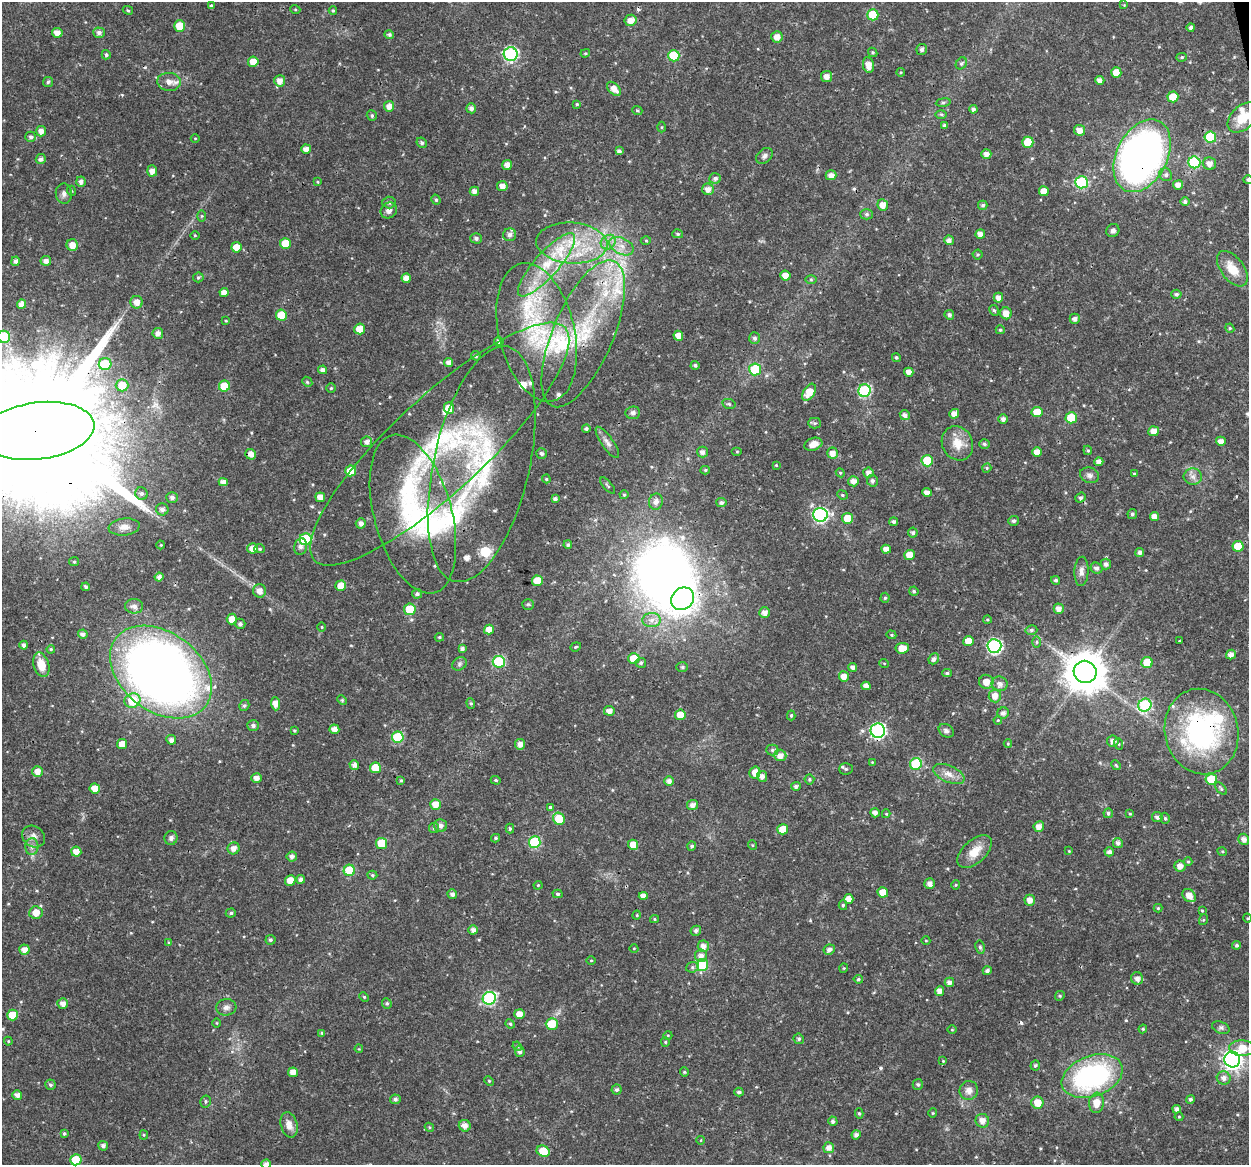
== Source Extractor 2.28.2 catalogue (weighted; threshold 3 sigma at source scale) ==
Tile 10 of 4 x 4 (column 2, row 3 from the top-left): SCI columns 1249-2495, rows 1202-2364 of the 4992 x 4776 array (HDU 1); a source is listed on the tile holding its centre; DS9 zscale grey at full resolution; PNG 1251 x 1167 px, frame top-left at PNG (2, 2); each listed source drawn as its Kron ellipse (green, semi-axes under 4 px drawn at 4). Shown black and unused: <1% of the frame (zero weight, under 3 of 4 exposures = <1% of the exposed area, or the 3 px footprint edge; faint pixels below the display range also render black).
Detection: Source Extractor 2.28.2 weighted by HDU 2 'WHT'; one run over the whole footprint, this tile lists its part. Background 0.0239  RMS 0.0019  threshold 0.00876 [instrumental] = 3 sigma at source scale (4.5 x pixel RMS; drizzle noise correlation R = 1.50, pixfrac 1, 0.0396/0.0396 arcsec/px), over >= 5 px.
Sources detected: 480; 4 inside a brighter object's white glare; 5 cosmic-ray / hot-pixel residue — neither listed nor drawn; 16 inside a brighter listed object's ellipse — not listed separately; the other 455 listed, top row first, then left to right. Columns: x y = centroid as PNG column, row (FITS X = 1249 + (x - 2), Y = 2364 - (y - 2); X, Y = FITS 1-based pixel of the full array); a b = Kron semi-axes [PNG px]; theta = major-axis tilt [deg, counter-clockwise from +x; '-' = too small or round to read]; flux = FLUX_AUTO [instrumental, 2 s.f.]
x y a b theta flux
1124 5 4 4 - 0.17
211 6 3 3 - 0.36
295 9 5 3 - 0.19
128 10 5 4 - 0.25
333 10 4 3 - 0.27
873 15 5 5 - 6.3
631 20 6 5 - 1.7
180 26 6 5 - 3.4
1191 27 4 4 - 0.52
57 33 5 5 - 1.4
99 33 5 5 - 0.7
389 35 5 4 - 0.42
777 37 6 5 - 1.4
922 49 5 5 - 0.57
873 52 5 4 - 0.25
585 53 5 4 - 0.24
511 54 7 7 - 30
106 55 4 4 - 0.38
674 56 6 5 - 7.1
1182 57 5 4 - 0.26
253 62 5 5 - 2.4
961 63 6 5 - 0.36
868 65 8 5 -81 1.7
901 72 4 4 - 0.2
1116 73 5 5 - 2.1
826 76 5 5 - 1.2
1100 80 4 4 - 1
280 81 5 5 - 1.3
48 82 5 5 - 0.32
169 82 12 9 -5 1.4
614 89 8 5 -47 1.6
1173 97 5 5 - 3.8
943 102 7 4 8 0.34
577 104 4 4 - 0.24
389 106 5 5 - 1.2
471 108 5 5 - 0.81
973 109 4 4 - 0.6
637 110 5 3 - 0.22
941 114 6 4 -1 0.27
372 116 5 5 - 0.36
1243 117 18 11 43 3.9
944 125 4 4 - 0.43
662 127 5 3 - 0.2
1080 130 6 5 - 1.4
41 131 5 5 - 1.2
31 137 5 5 - 0.48
1210 137 6 5 - 9.1
195 138 4 3 - 0.15
1028 142 5 5 - 4.4
422 143 5 4 - 0.44
306 149 5 4 - 1.3
619 151 4 4 - 0.52
986 154 5 5 - 1.1
764 156 9 6 43 0.65
1142 156 39 25 63 100
41 159 5 5 - 0.61
1194 162 6 6 - 15
1209 164 6 6 - 1.3
507 165 5 4 - 1.3
152 171 5 5 - 1.3
831 175 5 5 - 1.3
1166 175 7 6 - 0.55
715 178 6 5 - 0.58
1248 180 5 4 - 0.49
81 182 5 4 - 0.66
317 182 3 3 - 0.19
1081 182 6 6 - 17
1178 185 5 4 - 1.1
502 186 5 5 - 1.3
708 189 6 5 - 1.3
72 191 5 3 - 0.19
474 191 5 4 - 0.95
1044 191 5 5 - 1.8
64 194 10 8 -83 0.83
436 200 5 4 - 0.35
389 202 6 6 - 0.52
1185 202 4 4 - 0.53
883 205 5 5 - 1.5
983 205 5 4 - 0.4
389 210 8 7 - 0.92
867 214 6 5 - 0.41
202 216 5 3 - 0.2
1113 231 7 6 - 0.64
678 234 5 4 - 0.3
980 234 5 4 - 1.1
195 235 4 3 - 0.15
510 235 6 6 - 0.81
476 238 6 5 - 0.56
949 240 4 4 - 0.85
646 241 5 3 - 0.22
608 242 8 6 44 0.99
572 243 35 20 -4 11
285 244 5 5 - 3.8
72 245 6 5 - 1.6
621 246 13 8 -27 1.8
236 247 5 5 - 2.3
978 255 5 5 - 0.29
16 261 5 4 - 0.67
46 261 5 5 - 0.97
546 265 40 12 49 8.4
1232 269 20 11 -52 3.5
785 276 5 5 - 1.7
198 277 5 4 - 0.31
406 278 4 4 - 1.3
811 279 6 4 0 0.26
224 292 4 4 - 1.2
1176 294 5 4 - 0.42
998 298 5 4 - 1.1
137 302 6 6 - 1.4
21 304 5 4 - 1.2
994 310 5 4 - 0.33
1006 313 6 5 - 1.6
281 315 5 5 - 4.6
949 315 5 4 - 0.58
1075 319 5 5 - 0.83
226 321 3 3 - 0.19
1230 328 5 4 - 0.25
360 329 5 5 - 2.3
1000 330 4 4 - 0.29
537 332 71 38 -77 25
158 333 5 5 - 1
583 334 79 30 67 21
678 336 5 5 - 1.5
4 337 6 6 - 12
755 338 6 5 - 0.58
499 342 5 4 - 0.66
476 356 5 4 - 0.4
896 357 4 4 - 0.31
449 362 5 4 - 0.99
105 364 6 6 - 7.5
695 365 4 4 - 0.42
755 369 6 6 - 10
323 370 4 4 - 0.79
909 372 4 4 - 1.2
307 382 5 4 - 0.29
122 385 6 6 - 3.8
224 386 5 5 - 5.2
331 388 4 4 - 0.26
865 391 6 6 - 19
809 392 9 6 58 3
729 404 6 5 - 0.31
449 408 6 5 - 2.8
1037 412 5 5 - 2.8
633 413 7 6 - 0.61
954 414 5 4 - 1.2
905 415 5 5 - 0.82
1071 418 5 5 - 5.3
1003 419 4 4 - 0.75
815 423 6 5 - 0.34
586 429 4 4 - 0.44
38 431 57 28 7 14000
1154 431 5 5 - 1.5
1221 441 5 4 - 1.1
367 442 5 5 - 0.94
607 442 19 6 -55 1
957 443 18 15 -61 3.2
440 444 171 47 43 45
813 444 9 6 18 1.6
984 444 5 4 - 0.39
1088 450 5 4 - 0.25
737 451 5 3 - 0.19
702 452 5 5 - 0.85
1037 452 5 4 - 1.8
541 453 5 5 - 0.42
832 453 5 5 - 1.4
251 454 5 5 - 1.3
927 461 5 5 - 6.4
1099 462 4 4 - 0.91
482 464 120 48 77 36
776 465 3 3 - 0.2
987 468 5 4 - 0.25
705 470 4 4 - 0.27
351 471 5 5 - 4.1
840 473 4 4 - 0.23
868 473 5 5 - 1.1
1134 474 4 3 - 0.17
1089 475 10 7 -20 0.75
1193 477 9 8 - 0.97
546 479 4 3 - 0.22
853 481 5 5 - 1.3
872 481 6 5 - 0.54
223 482 4 4 - 0.96
608 486 10 3 -49 0.31
927 492 5 4 - 1.1
141 494 6 6 - 0.61
624 495 4 4 - 0.25
842 495 5 4 - 0.28
172 497 6 5 - 0.7
320 497 5 4 - 1.6
1080 498 5 4 - 0.41
555 499 4 4 - 0.57
656 502 8 6 78 1.2
721 503 5 4 - 0.51
162 509 6 6 - 0.88
413 514 82 39 -75 29
1132 514 5 4 - 0.41
820 515 7 7 - 37
1154 516 4 4 - 1.2
847 518 5 5 - 3.2
1013 521 5 5 - 0.52
894 522 4 4 - 0.42
361 523 5 5 - 0.83
124 527 15 8 6 1.5
913 533 5 5 - 0.42
305 539 6 6 - 13
161 545 4 4 - 0.19
568 545 4 4 - 0.43
1238 546 5 5 - 4.3
300 547 8 6 78 0.8
252 548 5 5 - 1.5
260 549 5 4 - 0.31
886 549 5 4 - 1.2
1140 552 4 4 - 0.63
910 555 5 5 - 2.8
74 562 5 4 - 0.26
1106 564 5 5 - 0.7
1097 568 6 5 - 0.67
1081 571 15 7 87 1.1
159 577 4 4 - 0.88
1056 580 4 4 - 0.42
537 581 5 5 - 4.1
341 586 5 5 - 2.3
86 587 4 3 - 0.37
260 591 7 6 - 1.3
914 591 4 4 - 0.34
417 594 5 5 - 0.47
885 598 5 4 - 0.31
682 599 12 10 41 160
528 604 6 5 - 0.28
134 606 9 7 -3 0.94
410 609 5 5 - 6.5
1059 609 5 5 - 1.2
765 613 5 5 - 1.2
232 619 5 5 - 1.7
652 620 9 7 3 1.1
987 620 4 4 - 0.29
240 624 5 5 - 0.55
322 627 5 3 - 0.17
489 630 5 5 - 1.7
1031 630 6 4 14 0.41
83 634 5 4 - 0.79
891 635 5 4 - 0.24
439 637 4 4 - 0.25
968 641 5 5 - 2.2
1179 641 2 2 - 0.14
1037 642 6 4 89 0.3
24 645 4 4 - 0.59
994 646 7 7 - 36
576 647 5 4 - 0.25
902 648 7 5 7 2.3
51 649 4 4 - 0.23
462 649 4 4 - 0.56
1231 655 5 5 - 1.1
634 658 5 5 - 3.4
934 659 6 5 - 0.62
499 662 6 6 - 15
641 663 5 5 - 0.38
884 663 5 3 - 0.17
1147 663 5 5 - 4.2
459 664 8 6 34 0.45
41 665 12 7 -73 2.9
682 667 6 5 - 0.35
853 667 4 4 - 0.72
161 672 56 39 -37 170
1085 672 11 11 - 570
947 673 5 4 - 0.31
844 677 5 5 - 1.6
986 682 7 7 - 1.7
1000 684 8 7 - 0.97
866 686 4 4 - 1.1
995 696 6 6 - 1.5
342 700 5 4 - 0.22
132 701 8 7 - 7.3
471 703 5 4 - 0.27
275 704 6 4 -87 1.5
1145 705 7 6 - 18
244 706 6 5 - 0.36
609 711 5 5 - 1.3
1003 713 6 5 - 0.75
680 715 5 5 - 2.9
791 715 5 4 - 0.25
998 720 4 3 - 0.16
253 726 6 5 - 0.6
334 729 5 4 - 1.4
294 731 4 3 - 0.23
878 731 7 7 - 37
946 731 8 6 -34 0.58
1202 732 43 36 -76 35
398 737 6 5 - 9.5
171 740 5 4 - 0.85
1113 741 6 5 - 0.94
122 744 5 5 - 2
520 744 5 5 - 1.2
1008 744 4 4 - 0.22
1119 744 6 4 -70 0.25
772 750 6 5 - 0.4
780 755 6 6 - 1.3
872 762 4 4 - 0.17
916 764 6 5 - 12
354 765 5 4 - 0.87
1116 765 5 4 - 0.24
375 768 5 5 - 3.7
846 769 7 5 1 0.39
37 771 5 5 - 1.5
755 773 6 5 - 1.7
949 774 17 8 -24 1.7
762 776 5 5 - 0.9
257 778 5 5 - 1.1
809 779 5 5 - 0.31
1211 779 5 5 - 5.1
401 780 4 3 - 0.19
496 780 5 4 - 0.27
669 781 5 5 - 0.86
796 786 5 4 - 0.52
95 788 5 5 - 2.2
1221 789 7 4 -47 0.32
435 804 5 5 - 1.7
692 805 6 5 - 1
550 807 3 3 - 0.39
875 813 5 4 - 0.81
1108 813 5 4 - 0.4
886 814 4 4 - 0.18
1130 814 4 4 - 0.19
1157 817 5 5 - 0.61
1165 818 5 4 - 0.37
559 819 6 5 - 5.3
441 826 6 6 - 0.86
1039 826 5 5 - 1.3
434 828 5 5 - 0.31
510 829 5 4 - 0.31
783 829 5 5 - 2.4
33 836 12 10 -35 1.3
171 838 7 6 - 0.54
496 838 4 3 - 0.28
1244 839 6 5 - 1
535 842 6 6 - 12
382 843 5 5 - 5.9
1118 843 5 5 - 0.71
633 845 5 5 - 2.4
752 845 5 3 - 0.16
692 846 4 4 - 0.39
32 847 8 6 88 0.83
234 848 6 5 - 1.3
1069 851 3 3 - 0.14
1222 851 5 3 - 0.2
76 852 5 5 - 1.9
975 852 21 11 42 3.1
1109 852 4 4 - 0.73
292 857 5 5 - 0.82
1188 862 4 4 - 0.22
1180 866 6 5 - 1.3
349 870 6 5 - 7.5
372 875 5 4 - 0.27
301 879 4 4 - 0.81
290 880 5 5 - 1.9
930 884 5 5 - 0.99
538 885 4 4 - 0.19
956 885 4 4 - 0.2
883 892 5 5 - 2.2
452 894 5 5 - 0.65
558 894 5 4 - 0.33
1189 895 7 5 -46 1.8
643 896 4 4 - 1.1
849 899 5 4 - 1.4
1030 900 5 5 - 1.3
843 905 5 4 - 0.3
1158 908 4 4 - 0.21
1202 911 4 3 - 0.19
36 913 6 6 - 2.1
231 913 5 4 - 0.36
637 915 5 3 - 0.16
1247 918 5 3 - 0.18
654 919 4 4 - 0.22
1203 920 5 3 - 0.22
473 930 4 4 - 0.84
696 931 5 5 - 0.57
270 940 5 5 - 0.42
926 941 4 3 - 0.14
169 943 4 4 - 0.28
1237 945 4 4 - 0.37
703 946 5 5 - 1.1
980 947 7 4 -79 0.4
634 948 4 3 - 0.17
24 950 5 5 - 1.4
829 950 6 5 - 0.85
701 956 6 6 - 0.95
591 960 5 3 - 0.17
703 965 6 5 - 8.9
692 967 6 5 - 0.38
844 968 4 4 - 0.2
987 971 4 4 - 0.56
1137 978 6 6 - 0.89
858 979 4 4 - 0.35
949 982 5 4 - 0.86
939 991 5 4 - 1.3
1060 996 5 4 - 0.25
364 997 5 4 - 0.24
489 998 6 6 - 26
387 1003 5 4 - 0.32
63 1004 5 5 - 1.1
226 1007 10 8 6 0.89
519 1014 5 5 - 1.7
13 1015 5 5 - 4.2
217 1023 5 3 - 0.18
510 1024 5 4 - 0.24
552 1024 6 6 - 3.7
1221 1028 9 6 -21 0.53
1143 1029 4 4 - 0.22
952 1030 5 3 - 0.17
322 1033 4 4 - 0.29
668 1035 4 3 - 0.16
799 1039 5 5 - 0.4
8 1041 4 4 - 0.2
665 1042 4 4 - 0.22
517 1046 5 4 - 0.23
1242 1048 13 8 -2 3.6
359 1049 4 3 - 0.16
520 1051 6 5 - 0.67
1232 1060 8 7 - 94
943 1061 4 3 - 0.16
1035 1065 5 4 - 0.33
293 1072 5 4 - 1.5
684 1072 4 4 - 0.23
1092 1076 32 20 20 36
1224 1078 7 6 - 0.97
489 1081 5 4 - 0.22
918 1084 5 5 - 0.38
50 1085 5 5 - 0.38
617 1090 5 5 - 0.46
969 1091 9 9 - 1.3
739 1092 4 4 - 0.53
17 1095 5 4 - 1
395 1099 5 4 - 0.54
1190 1099 4 4 - 0.45
205 1101 6 5 - 0.37
1037 1103 6 6 - 2.4
1096 1103 10 7 84 2.3
1177 1109 4 4 - 0.73
859 1113 5 4 - 0.29
933 1113 4 4 - 0.21
1179 1117 4 4 - 0.2
833 1121 5 4 - 0.47
982 1121 7 6 - 1.4
289 1125 13 8 -74 1.6
465 1126 6 5 - 1.1
429 1127 5 4 - 0.23
64 1133 4 4 - 0.3
144 1135 4 4 - 0.22
856 1135 5 4 - 0.68
701 1140 4 3 - 0.14
103 1146 5 5 - 0.7
829 1148 5 5 - 1.2
543 1151 7 5 -25 4
76 1160 5 5 - 5.1
266 1164 4 4 - 0.63
Overlapping masked pixels (flux is a lower limit): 10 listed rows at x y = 1142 156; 583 334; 38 431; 440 444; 482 464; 413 514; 682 599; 1085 672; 878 731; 1202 732
Isophote crosses this tile's border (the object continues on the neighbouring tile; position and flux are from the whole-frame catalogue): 7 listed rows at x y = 1243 117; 1248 180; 4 337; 38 431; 1202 732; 1242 1048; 266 1164